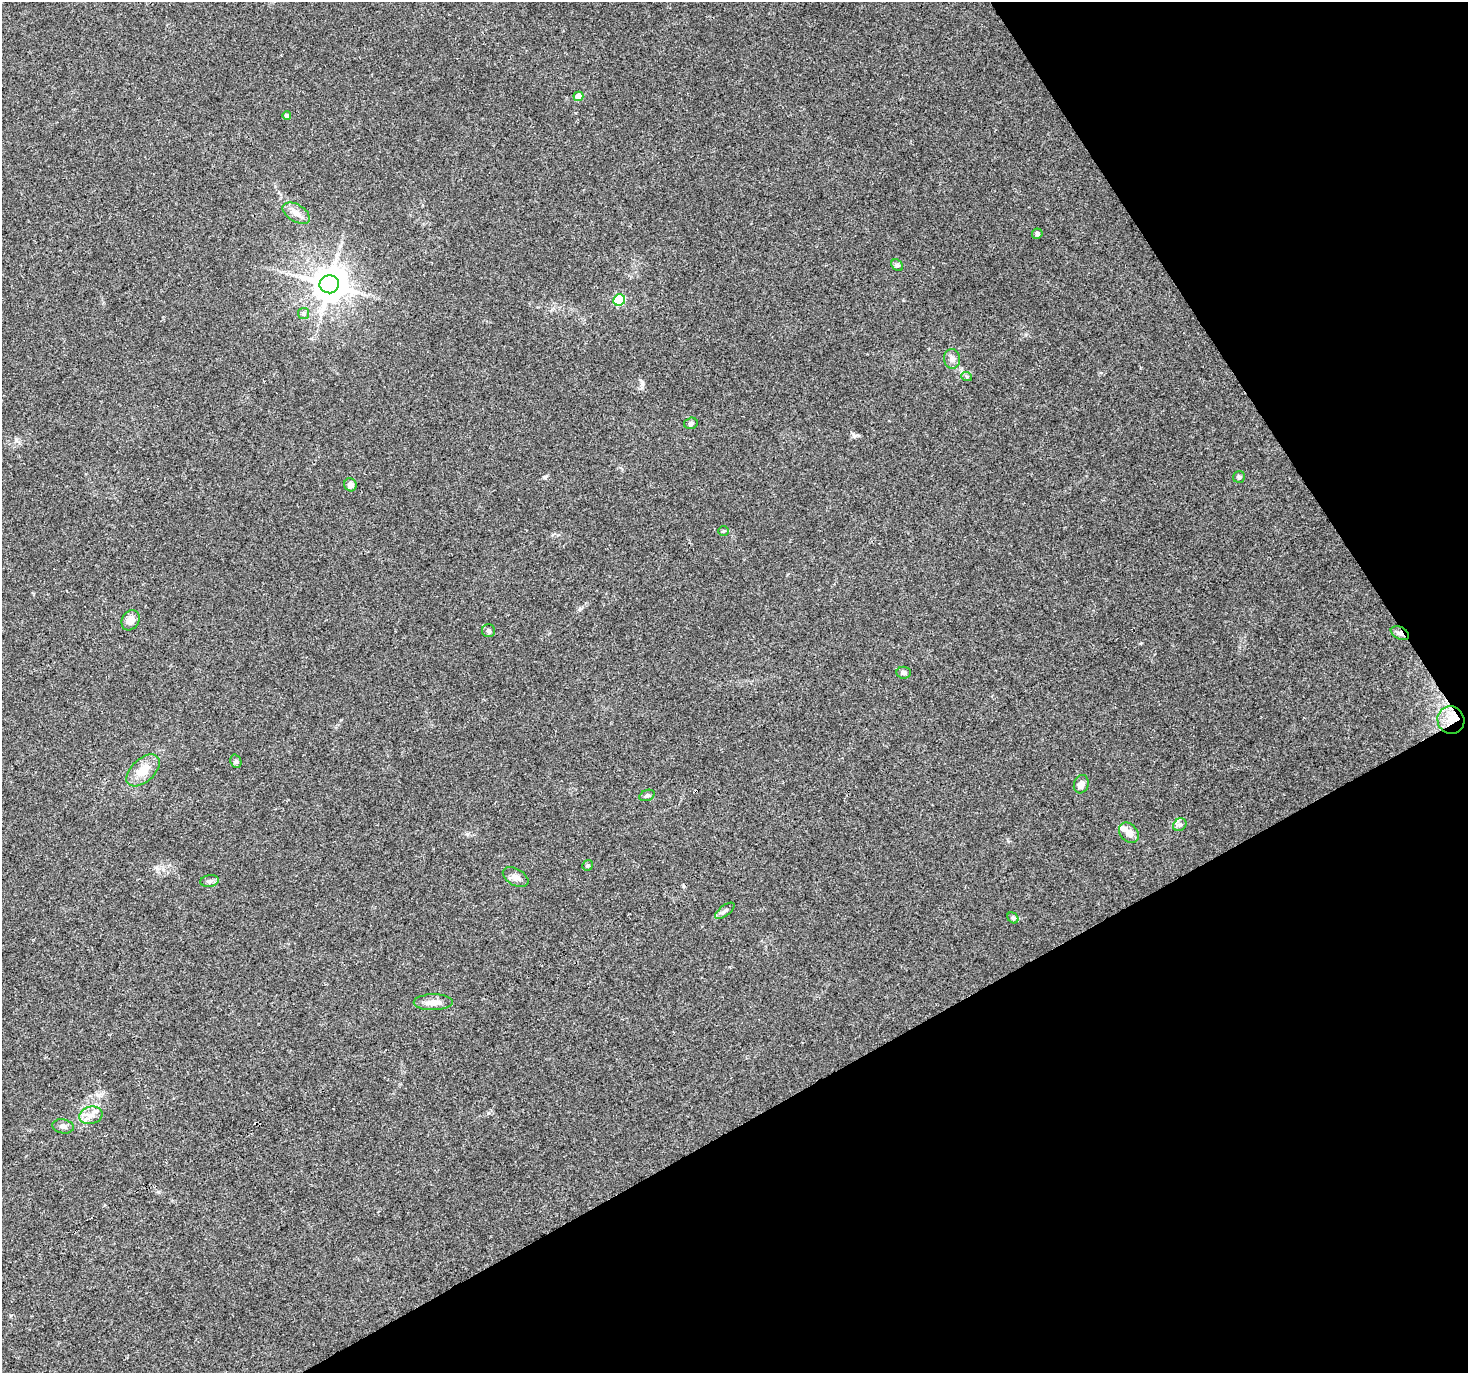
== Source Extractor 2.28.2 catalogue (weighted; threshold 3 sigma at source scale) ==
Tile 12 of 4 x 4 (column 4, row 3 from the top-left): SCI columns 4403-5868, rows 1547-2917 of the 5868 x 5773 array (HDU 1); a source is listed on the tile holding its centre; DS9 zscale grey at full resolution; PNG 1470 x 1375 px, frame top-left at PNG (2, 2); each listed source drawn as its Kron ellipse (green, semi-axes under 4 px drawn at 4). Shown black and unused: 28% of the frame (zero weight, under 3 of 4 exposures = <1% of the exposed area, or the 3 px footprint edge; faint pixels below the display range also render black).
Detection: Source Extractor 2.28.2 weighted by HDU 2 'WHT'; one run over the whole footprint, this tile lists its part. Background 0.0767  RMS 0.0047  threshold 0.0213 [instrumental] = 3 sigma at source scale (4.5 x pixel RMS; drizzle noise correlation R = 1.50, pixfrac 1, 0.0396/0.0396 arcsec/px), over >= 5 px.
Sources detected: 35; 1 cosmic-ray / hot-pixel residue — neither listed nor drawn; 1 inside a brighter listed object's ellipse — not listed separately; the other 33 listed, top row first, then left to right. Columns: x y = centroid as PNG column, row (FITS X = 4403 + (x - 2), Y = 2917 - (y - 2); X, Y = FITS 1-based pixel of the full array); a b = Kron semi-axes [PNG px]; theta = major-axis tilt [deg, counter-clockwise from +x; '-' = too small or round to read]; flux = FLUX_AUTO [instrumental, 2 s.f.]
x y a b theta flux
578 96 5 4 - 5
287 116 4 4 - 1.4
296 213 15 8 -31 3.7
1037 234 5 5 - 1.3
897 265 6 5 - 0.97
329 284 9 9 - 1000
619 300 6 5 - 33
304 314 5 5 - 1
952 359 10 8 -82 2.3
967 377 5 3 - 0.62
691 423 7 5 15 1.3
1239 477 6 5 - 1.3
350 485 7 6 - 2
724 531 5 4 - 0.58
131 620 11 8 59 3.9
489 631 6 6 - 1
1400 633 10 6 -25 2.1
904 673 7 6 - 1.5
1451 720 14 13 - 8.3
236 761 7 5 -70 0.92
143 770 20 11 42 7.7
1081 784 9 7 70 2.9
647 795 8 5 22 1.1
1180 825 7 6 - 1.4
1129 833 11 8 -47 3.9
588 865 5 5 - 0.88
516 877 14 8 -30 2.6
210 881 9 6 9 1.5
725 911 11 5 37 1.4
1013 918 6 4 -45 0.77
433 1002 19 8 1 4.2
91 1115 12 8 15 3.7
63 1126 11 7 -9 1.9
Overlapping masked pixels (flux is a lower limit): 2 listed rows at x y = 1400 633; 1451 720
Unlisted compact peaks at least as high as the median listed source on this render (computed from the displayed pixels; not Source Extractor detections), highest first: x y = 854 436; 642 384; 545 477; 488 1113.